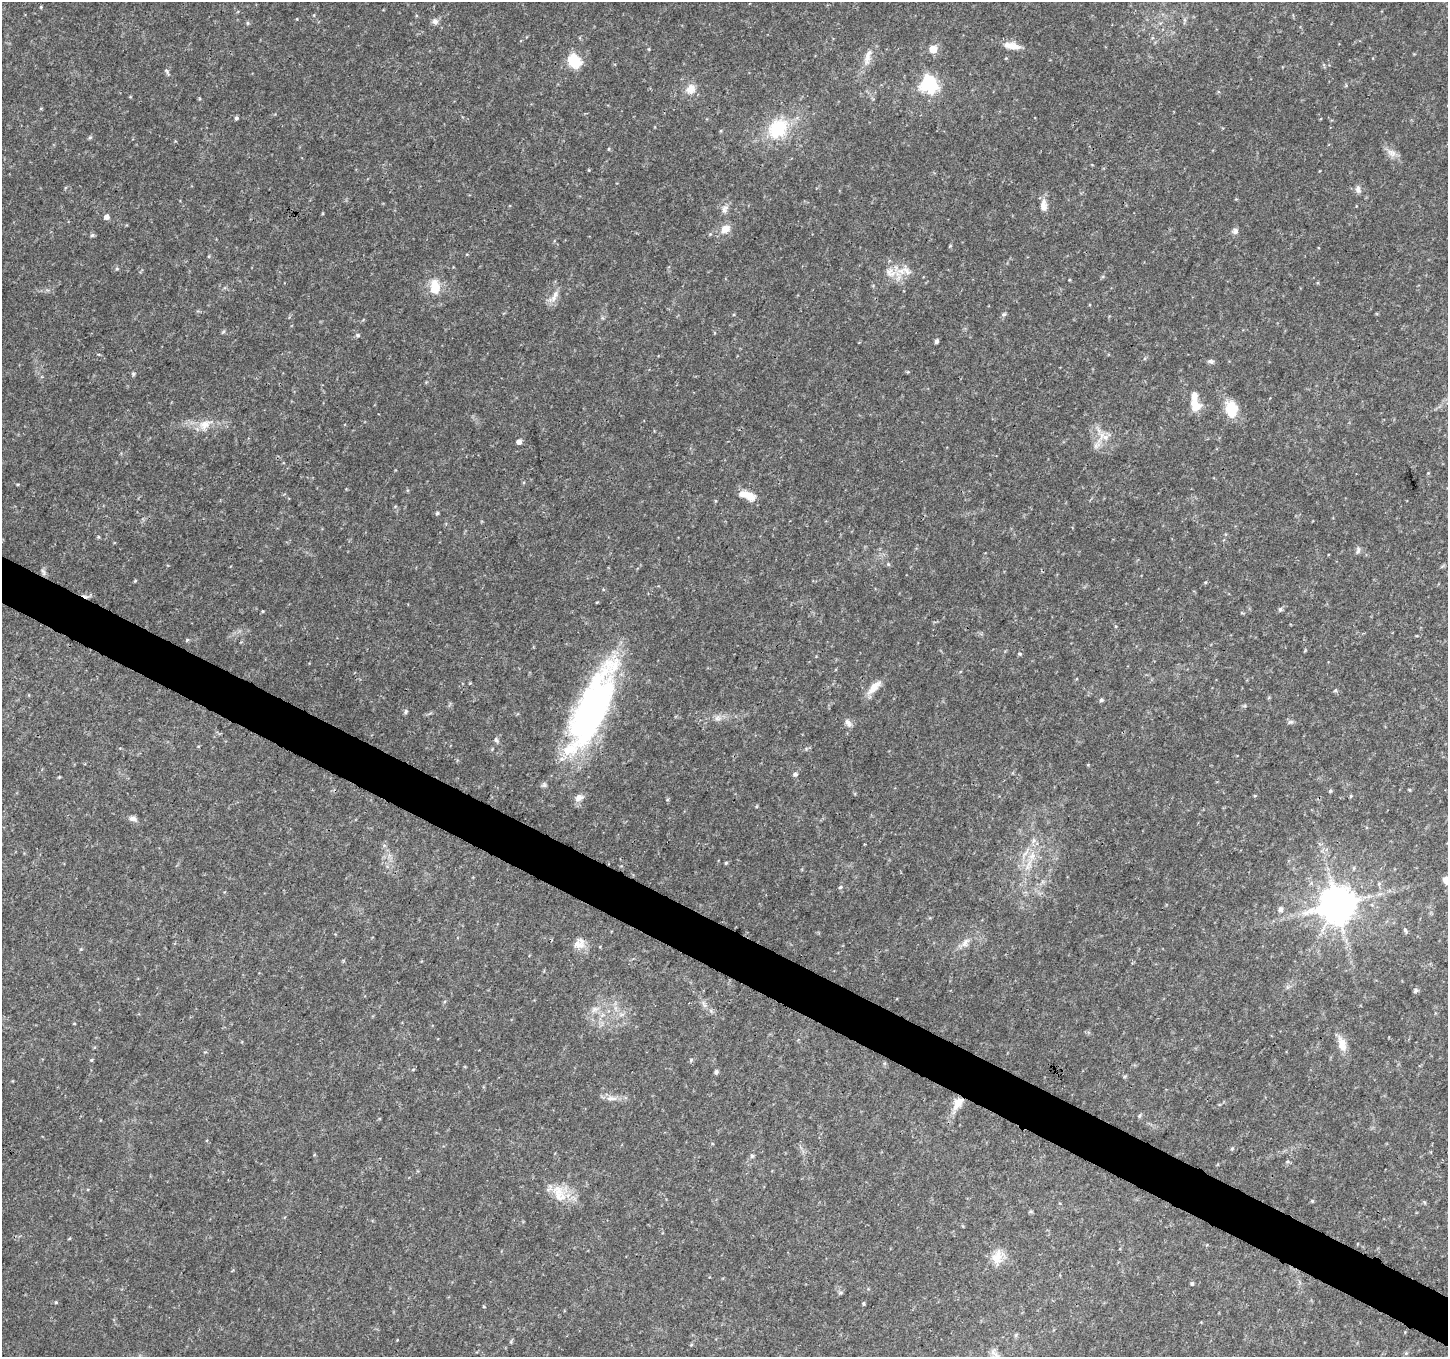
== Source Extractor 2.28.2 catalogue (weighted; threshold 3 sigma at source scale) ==
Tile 6 of 4 x 4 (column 2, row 2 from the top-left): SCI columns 1450-2895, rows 2913-4267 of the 5799 x 5891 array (HDU 1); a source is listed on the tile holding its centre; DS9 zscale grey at full resolution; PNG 1450 x 1359 px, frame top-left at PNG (2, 2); no overlay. Shown black and unused: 4% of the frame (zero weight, under 3 of 4 exposures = <1% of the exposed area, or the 3 px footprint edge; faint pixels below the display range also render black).
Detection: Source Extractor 2.28.2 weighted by HDU 2 'WHT'; one run over the whole footprint, this tile lists its part. Background 0.0333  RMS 0.0037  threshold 0.0164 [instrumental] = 3 sigma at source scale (4.5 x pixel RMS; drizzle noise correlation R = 1.50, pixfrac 1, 0.0396/0.0396 arcsec/px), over >= 5 px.
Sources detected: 107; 2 inside a brighter object's white glare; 1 cosmic-ray / hot-pixel residue — not listed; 2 inside a brighter listed object's ellipse — not listed separately; the other 102 listed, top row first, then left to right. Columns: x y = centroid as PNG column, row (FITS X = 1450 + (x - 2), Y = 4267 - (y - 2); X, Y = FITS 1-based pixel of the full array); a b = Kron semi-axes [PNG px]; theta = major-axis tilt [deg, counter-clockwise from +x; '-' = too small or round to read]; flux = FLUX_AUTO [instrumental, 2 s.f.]
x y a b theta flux
41 7 5 3 - 0.33
435 21 9 7 -33 1.5
247 23 6 4 -89 0.46
1012 46 22 9 -9 4.1
933 49 5 5 - 7.8
868 57 26 8 78 3.9
574 61 7 6 - 29
167 71 10 4 -58 0.74
929 84 7 7 - 98
690 89 13 11 34 3.8
236 118 5 4 - 0.67
778 129 22 17 44 19
90 137 5 5 - 0.52
609 149 5 3 - 0.33
1392 153 14 9 -31 2.5
1358 189 10 7 -80 1.4
1043 206 16 8 -89 2.7
725 209 12 8 63 1.9
106 217 5 5 - 1.9
725 229 14 10 30 3.4
1235 231 8 7 - 1.3
92 235 6 6 - 0.64
950 246 5 4 - 0.37
209 256 5 3 - 0.35
117 269 6 4 -18 0.46
906 270 17 8 -55 2.9
890 273 17 13 -22 5.1
435 287 17 11 -84 7.2
554 296 21 7 60 2.9
1004 314 6 4 43 0.62
223 332 6 4 19 0.47
358 335 6 5 - 0.66
936 341 5 4 - 1
1210 361 9 6 -28 0.93
133 374 6 5 - 0.48
1195 405 17 12 -70 5.8
1232 406 18 16 -27 7.1
205 424 20 12 24 5
1104 437 18 9 -24 4.2
519 442 5 5 - 1.6
1096 446 8 6 84 1.3
1428 473 4 4 - 0.3
747 495 20 8 -21 5.1
437 513 4 4 - 0.53
98 537 5 4 - 0.39
1358 551 10 5 72 0.96
888 564 5 4 - 0.47
43 572 11 5 -72 1
135 581 5 4 - 0.34
1205 582 4 4 - 0.39
597 602 5 3 - 0.3
1280 609 7 5 69 0.69
262 611 4 3 - 0.29
187 640 5 4 - 0.46
1019 654 5 4 - 0.48
874 687 21 8 47 4.5
1335 690 5 4 - 0.52
1101 700 5 4 - 0.76
595 706 113 30 72 95
406 712 5 5 - 0.71
717 718 9 7 15 1.5
1290 722 9 5 13 0.8
848 723 12 6 -61 1.6
496 740 7 4 -64 0.73
795 774 6 5 - 0.74
59 777 4 4 - 0.32
1330 791 5 4 - 0.44
133 819 12 7 -18 1.5
1034 840 7 4 72 0.89
726 863 5 4 - 0.44
1029 863 14 5 66 2.5
1354 868 6 4 72 0.46
1447 880 9 8 - 3.4
840 887 5 4 - 0.57
1337 905 10 10 - 1100
1280 909 6 6 - 1.3
1405 930 8 5 -70 0.72
965 943 16 8 58 2.5
579 944 17 13 -14 3.7
1416 990 6 6 - 0.8
595 1009 8 7 - 1.5
1342 1044 22 10 -73 4.2
91 1060 5 4 - 0.38
691 1060 5 4 - 0.48
716 1072 7 5 81 0.69
610 1099 11 7 21 1.8
958 1103 20 10 57 5.2
1139 1116 6 4 47 0.57
752 1156 6 6 - 0.64
1287 1162 5 3 - 0.48
559 1194 28 15 -67 7.6
1312 1201 5 4 - 0.39
1424 1202 6 3 -70 0.4
997 1257 23 13 77 5.4
1192 1284 5 4 - 0.55
56 1302 5 3 - 0.37
863 1304 4 3 - 0.43
484 1307 4 2 - 0.3
1016 1335 6 4 61 0.52
511 1342 6 3 -73 0.41
691 1345 5 3 - 0.33
996 1356 27 8 -56 3.6
Overlapping masked pixels (flux is a lower limit): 2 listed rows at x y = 595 706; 958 1103
Isophote crosses this tile's border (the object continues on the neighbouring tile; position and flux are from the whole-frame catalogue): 2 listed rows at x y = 1447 880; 996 1356